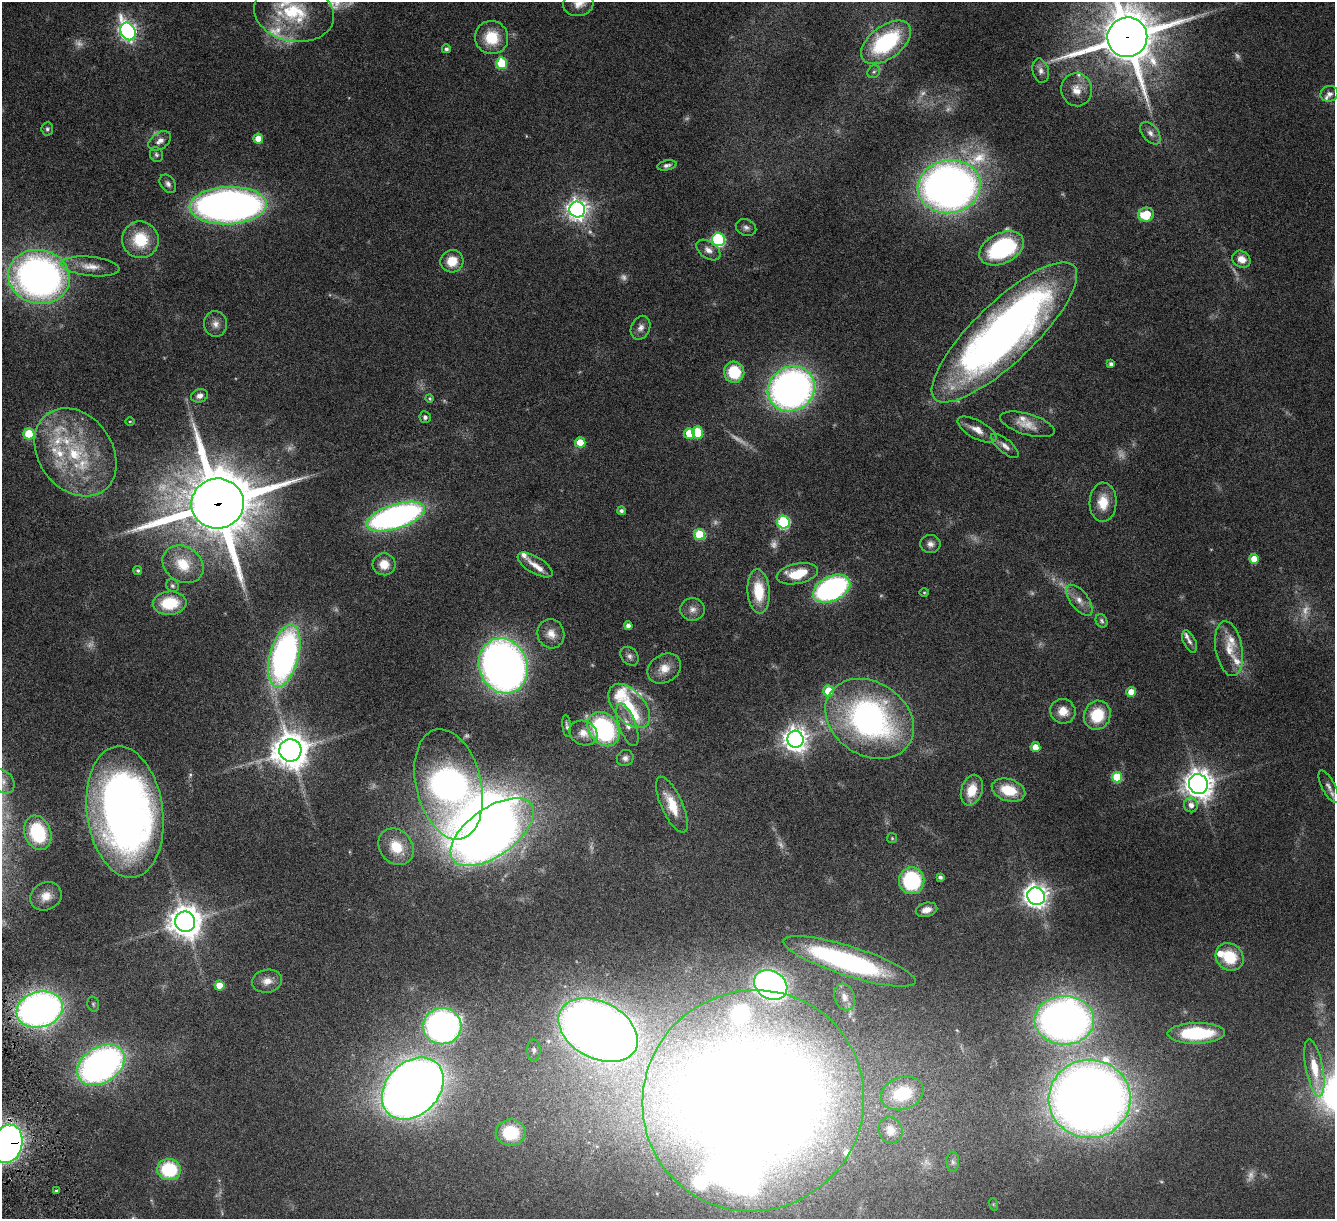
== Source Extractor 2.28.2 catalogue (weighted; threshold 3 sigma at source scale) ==
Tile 7 of 4 x 4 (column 3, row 2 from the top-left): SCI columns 2689-4021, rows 2596-3812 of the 5378 x 5312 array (HDU 1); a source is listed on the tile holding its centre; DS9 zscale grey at full resolution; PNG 1337 x 1221 px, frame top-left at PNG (2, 2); each listed source drawn as its Kron ellipse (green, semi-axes under 4 px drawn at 4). Shown black and unused: <1% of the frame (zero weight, under 4 of 8 exposures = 1% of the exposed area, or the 3 px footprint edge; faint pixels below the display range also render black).
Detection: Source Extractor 2.28.2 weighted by HDU 2 'WHT'; one run over the whole footprint, this tile lists its part. Background 0.0526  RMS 0.0039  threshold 0.0158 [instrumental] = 3 sigma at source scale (4.09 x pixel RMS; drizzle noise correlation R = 1.36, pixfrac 0.8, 0.05/0.05 arcsec/px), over >= 5 px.
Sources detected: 196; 32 too faint to see at this stretch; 5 inside a brighter object's white glare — neither listed nor drawn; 20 inside a brighter listed object's ellipse — not listed separately; the other 139 listed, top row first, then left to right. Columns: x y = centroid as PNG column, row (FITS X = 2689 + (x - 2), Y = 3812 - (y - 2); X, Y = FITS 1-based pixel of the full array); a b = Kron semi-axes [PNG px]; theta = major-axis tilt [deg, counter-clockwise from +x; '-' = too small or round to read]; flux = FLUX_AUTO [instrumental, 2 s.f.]
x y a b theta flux
578 4 15 12 7 3.9
294 12 40 29 -12 24
128 31 9 7 -65 150
1127 37 20 20 - 2000
492 38 17 16 - 11
886 42 29 16 37 36
446 49 4 4 - 1.1
502 63 5 5 - 20
1041 71 12 8 -75 1.9
874 72 7 5 41 0.79
1077 90 16 15 - 4.7
1329 94 9 7 19 1.8
47 129 7 6 - 0.79
1150 133 13 8 -51 2
258 139 5 5 - 6
160 141 12 8 35 2.2
156 154 7 6 - 0.84
667 165 10 5 11 1.3
168 184 10 7 -54 1.4
949 186 31 26 10 320
228 206 38 18 3 260
577 209 8 7 - 230
1146 214 8 7 - 11
746 228 10 8 -25 1.5
140 240 18 18 - 14
719 240 6 6 - 47
1002 248 24 15 26 41
708 250 13 8 -34 2.5
1241 259 9 8 - 3.6
452 261 11 11 - 6.6
90 266 29 9 -6 5.4
39 277 31 27 -13 190
215 324 12 11 - 2.7
641 328 12 9 65 2.3
1004 332 96 30 44 250
1111 364 4 4 - 1.4
734 372 10 10 - 15
791 389 24 22 30 190
200 396 9 6 18 2
430 398 4 4 - 0.45
425 417 6 5 - 0.95
130 421 4 3 - 0.31
1027 424 28 10 -16 5
977 430 21 9 -29 3.9
698 432 6 5 - 15
689 433 5 5 - 8.8
29 434 5 5 - 19
580 442 5 5 - 9.2
1005 446 17 6 -40 2.1
75 452 48 37 -53 36
1103 502 20 13 88 7.8
218 504 26 25 - 3200
621 511 4 4 - 1.1
396 516 30 12 18 130
783 522 6 6 - 42
700 534 5 5 - 20
930 544 10 9 - 1.9
1254 559 5 5 - 6.5
183 564 22 17 -34 10
384 564 11 11 - 5.3
535 565 20 8 -31 3.4
138 570 4 4 - 0.75
797 574 21 10 12 12
172 586 7 6 - 0.78
832 589 20 12 26 90
759 591 22 11 -85 12
924 592 5 3 - 0.4
1079 600 18 9 -52 3.5
170 603 17 11 5 15
692 609 12 11 - 2.5
1101 621 7 5 -61 0.77
628 626 4 4 - 2
551 634 14 13 - 3.9
1190 642 12 6 -65 1.5
1229 649 28 13 -80 6.7
284 656 32 14 75 130
630 656 10 8 -48 1.5
503 666 28 24 -68 300
664 669 18 14 33 5.3
828 691 5 5 - 9.6
1131 692 5 5 - 4.8
629 706 26 15 -49 11
1063 711 13 12 - 4.9
1097 715 15 13 68 13
870 719 47 36 -34 110
627 725 22 8 -70 3.7
567 726 11 3 -83 0.96
604 729 18 14 -54 53
583 733 14 12 -27 4.1
795 739 8 8 - 350
1035 747 5 5 - 5.5
290 750 11 11 - 760
625 758 8 8 - 1.6
1117 777 5 5 - 20
3 781 13 10 -48 3.1
449 784 56 32 -76 190
1198 784 10 9 - 480
1329 787 18 6 -63 2.1
972 790 16 10 72 7.5
1008 790 17 11 -18 10
672 805 30 10 -65 8.9
1191 805 7 6 - 2.5
125 812 66 38 -82 270
492 832 48 24 35 330
38 833 17 13 -70 24
892 838 5 5 - 0.45
396 847 19 16 -51 11
940 877 4 4 - 0.98
912 881 13 12 - 34
46 896 16 13 29 5
1036 896 9 8 - 300
926 910 11 7 13 3.1
185 922 10 10 - 630
1230 957 15 13 -43 12
849 961 69 14 -18 78
267 981 15 11 8 3.3
219 985 5 5 - 5.7
771 985 17 14 -32 150
844 997 14 10 -71 2.6
93 1004 8 5 -75 0.72
40 1009 23 17 16 210
1064 1020 30 24 0 240
442 1026 19 18 - 130
598 1030 42 28 -28 550
1196 1033 29 10 1 26
534 1050 10 6 90 1.2
101 1065 26 18 32 150
1314 1068 29 8 -79 9
413 1088 35 26 45 610
902 1094 22 16 19 18
1090 1099 41 39 -2 620
753 1101 112 109 42 940
891 1130 13 11 -64 4.2
511 1133 15 13 -1 15
7 1144 19 14 73 200
953 1162 10 6 -88 1.3
169 1170 12 10 -12 23
57 1190 3 2 - 0.53
993 1204 6 4 -72 0.44
Overlapping masked pixels (flux is a lower limit): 3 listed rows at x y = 1127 37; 218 504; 7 1144
Isophote crosses this tile's border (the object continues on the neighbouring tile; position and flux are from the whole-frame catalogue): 5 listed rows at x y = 578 4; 1127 37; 3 781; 125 812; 7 1144